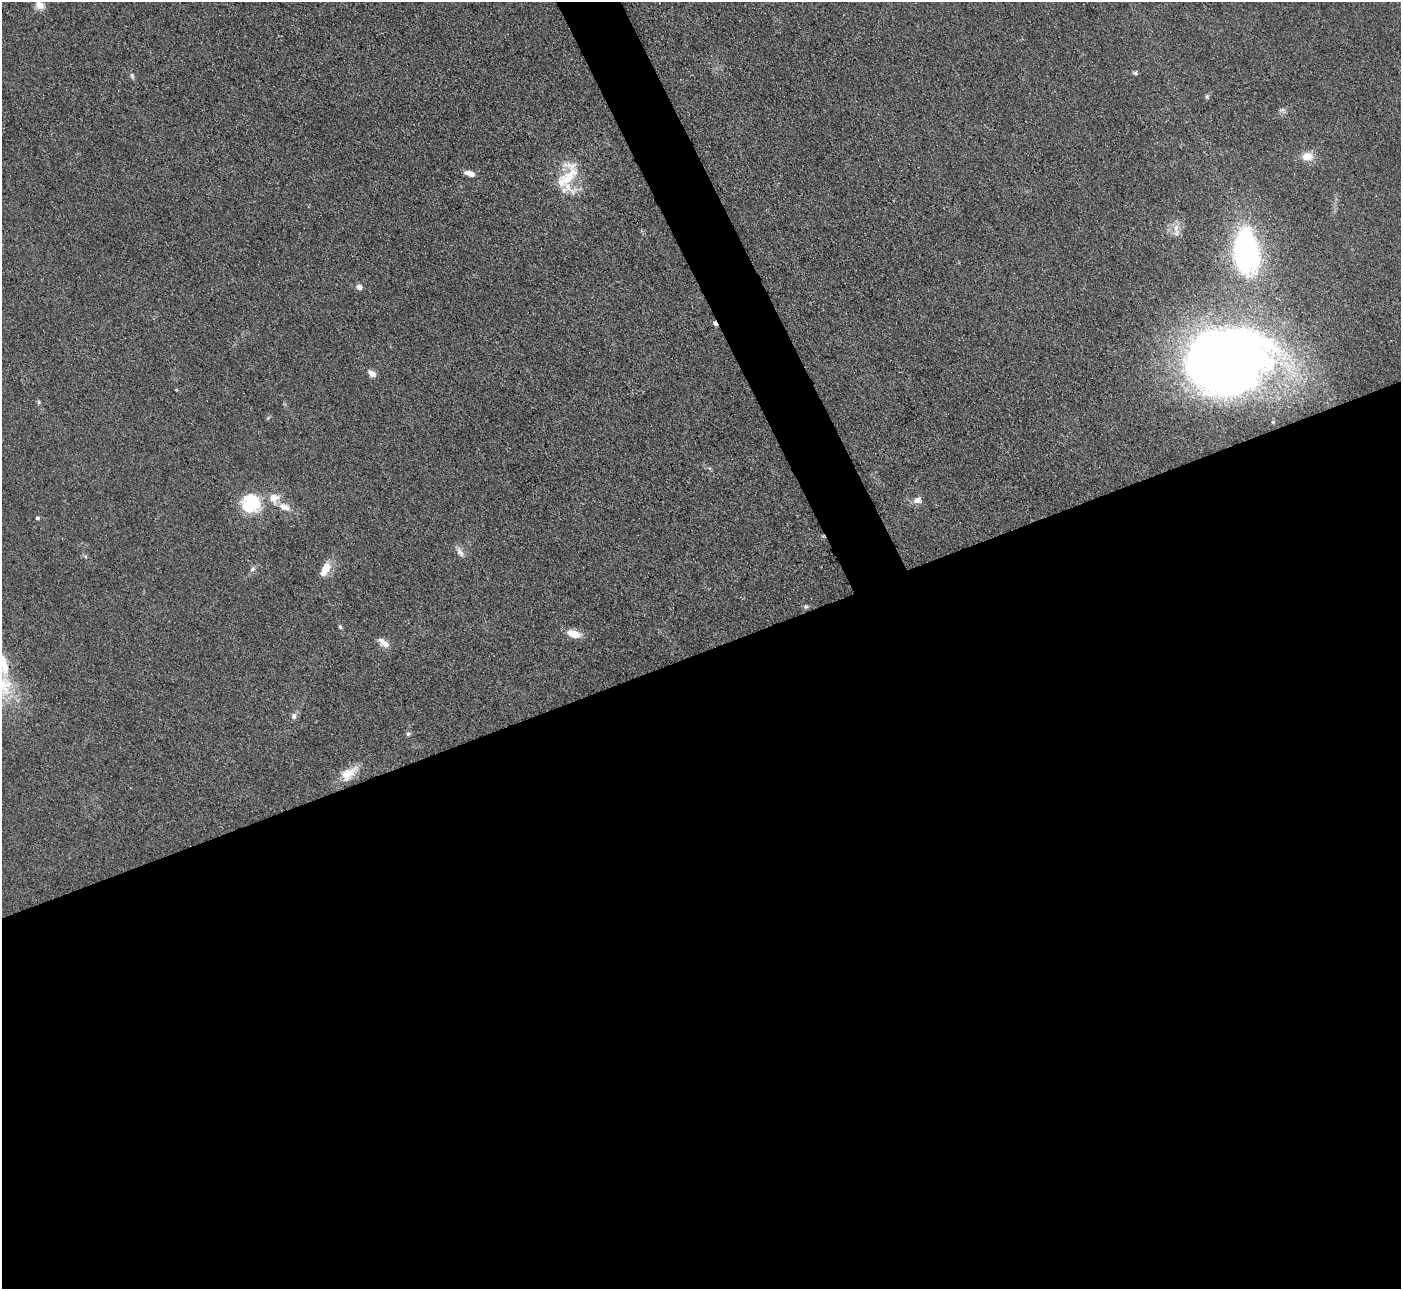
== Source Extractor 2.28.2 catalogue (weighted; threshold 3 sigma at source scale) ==
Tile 15 of 4 x 4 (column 3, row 4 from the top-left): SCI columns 2799-4197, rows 286-1572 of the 5599 x 5585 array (HDU 1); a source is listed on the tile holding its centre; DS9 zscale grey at full resolution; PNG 1403 x 1291 px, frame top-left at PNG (2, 2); no overlay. Shown black and unused: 52% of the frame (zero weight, under 3 of 4 exposures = <1% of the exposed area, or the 3 px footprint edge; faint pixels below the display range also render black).
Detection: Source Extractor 2.28.2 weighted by HDU 2 'WHT'; one run over the whole footprint, this tile lists its part. Background 0.0557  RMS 0.0059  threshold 0.0266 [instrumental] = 3 sigma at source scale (4.5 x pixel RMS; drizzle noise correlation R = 1.50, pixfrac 1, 0.05/0.05 arcsec/px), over >= 5 px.
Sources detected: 38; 4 inside a brighter object's white glare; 1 cosmic-ray / hot-pixel residue — not listed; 3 inside a brighter listed object's ellipse — not listed separately; the other 30 listed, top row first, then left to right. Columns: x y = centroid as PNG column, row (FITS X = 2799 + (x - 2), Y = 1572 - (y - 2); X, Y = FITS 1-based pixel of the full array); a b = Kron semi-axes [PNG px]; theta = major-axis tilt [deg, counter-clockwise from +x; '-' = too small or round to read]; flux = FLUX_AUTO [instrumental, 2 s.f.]
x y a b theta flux
40 5 12 10 -39 4.2
1135 73 7 5 -13 1
132 76 9 4 -65 1.2
1207 96 6 5 - 0.96
1282 110 9 3 12 1.2
1307 156 12 9 -2 7.3
470 174 10 5 -17 4.9
569 177 38 21 79 24
1176 228 13 8 84 4.4
1246 252 51 26 -85 120
359 287 6 5 - 3.2
1221 366 80 52 43 360
372 373 8 6 -40 4.3
39 402 6 4 -90 0.79
274 498 12 12 - 6.9
918 500 13 9 10 3.6
248 506 18 12 -43 20
284 507 16 9 -20 6
37 518 4 4 - 1.2
460 552 15 7 -60 3.2
327 568 14 11 88 6.5
252 569 8 5 28 1.4
806 607 8 5 7 1.1
340 627 5 4 - 0.86
574 634 15 8 -16 8.3
382 642 13 9 -38 3.7
4 665 40 12 -80 17
294 716 9 7 75 2.1
408 734 7 6 - 1.1
348 774 26 13 39 10
Isophote crosses this tile's border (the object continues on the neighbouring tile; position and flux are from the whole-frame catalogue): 2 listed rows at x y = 40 5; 4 665